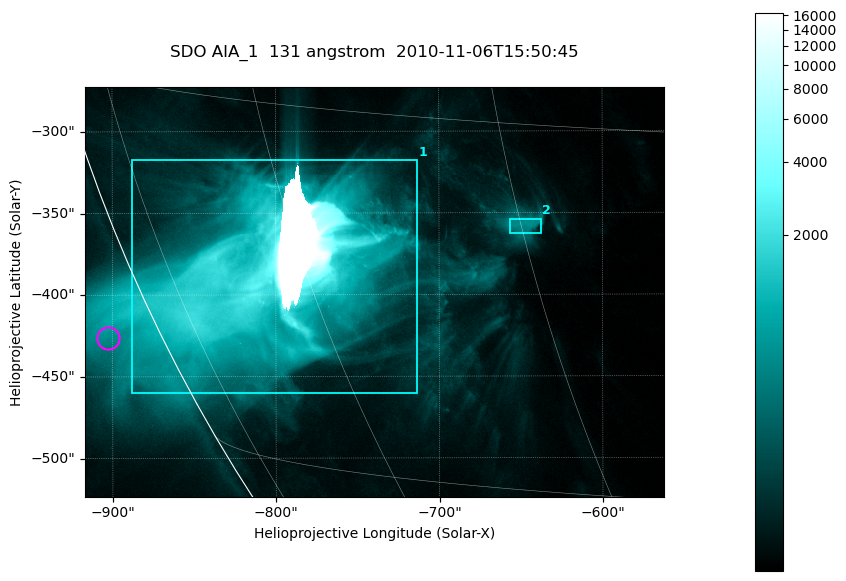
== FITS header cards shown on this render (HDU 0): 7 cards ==
TELESCOP= 'SDO     '           /
INSTRUME= 'AIA_1   '           /
WAVELNTH=                  131 /
WAVEUNIT= 'angstrom'           /
DATE-OBS= '2010-11-06T15:50:45.62' /
CTYPE1  = 'HPLN-TAN'           /
CTYPE2  = 'HPLT-TAN'           /

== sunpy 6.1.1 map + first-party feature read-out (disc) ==
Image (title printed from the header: SDO AIA_1  131 angstrom  2010-11-06T15:50:45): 590 x 417 px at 0.601 arcsec/px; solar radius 968 arcsec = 1612 px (partial field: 2.7% of the solar disc is inside the frame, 89% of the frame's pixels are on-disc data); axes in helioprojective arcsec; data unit not stated in the header (colour bar unlabelled)
Pointing: header CRPIX1/2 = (2045.07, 2040.72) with CRVAL1/2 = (0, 0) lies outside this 590 x 417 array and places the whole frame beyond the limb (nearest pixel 1.35 R_sun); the SolarSoft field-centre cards XCEN/YCEN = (-739.4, -398.4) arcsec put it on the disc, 767 arcsec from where CRPIX/CRVAL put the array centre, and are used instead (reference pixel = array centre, CRVAL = XCEN/YCEN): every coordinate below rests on XCEN/YCEN
Orientation: roll -0.139 deg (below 1 deg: not rotated)
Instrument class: DISC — disc imager (sunpy class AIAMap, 131 A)
Bright regions (active regions / flare kernels): reference = the on-disc median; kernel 5 px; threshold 5 sigma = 400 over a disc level ~73.2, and >= 1.15x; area >= 246 px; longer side >= 5 px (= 3 arcsec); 2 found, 2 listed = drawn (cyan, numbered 1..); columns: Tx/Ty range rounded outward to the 2 arcsec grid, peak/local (2 s.f.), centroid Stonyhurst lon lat
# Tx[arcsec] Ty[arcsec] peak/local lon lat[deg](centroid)
1 -888..-712 -460..-316 224 -63 -22
2 -658..-638 -362..-354 8.4 -45 -19
Off-limb structures (1.02-1.3 R_sun): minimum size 123 px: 2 found; the strongest spans PA ~115..120 deg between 1.02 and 1.06 R_sun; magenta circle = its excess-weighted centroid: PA ~115 deg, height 1.03 R_sun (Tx ~-902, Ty ~-426 arcsec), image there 2.7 x the reference